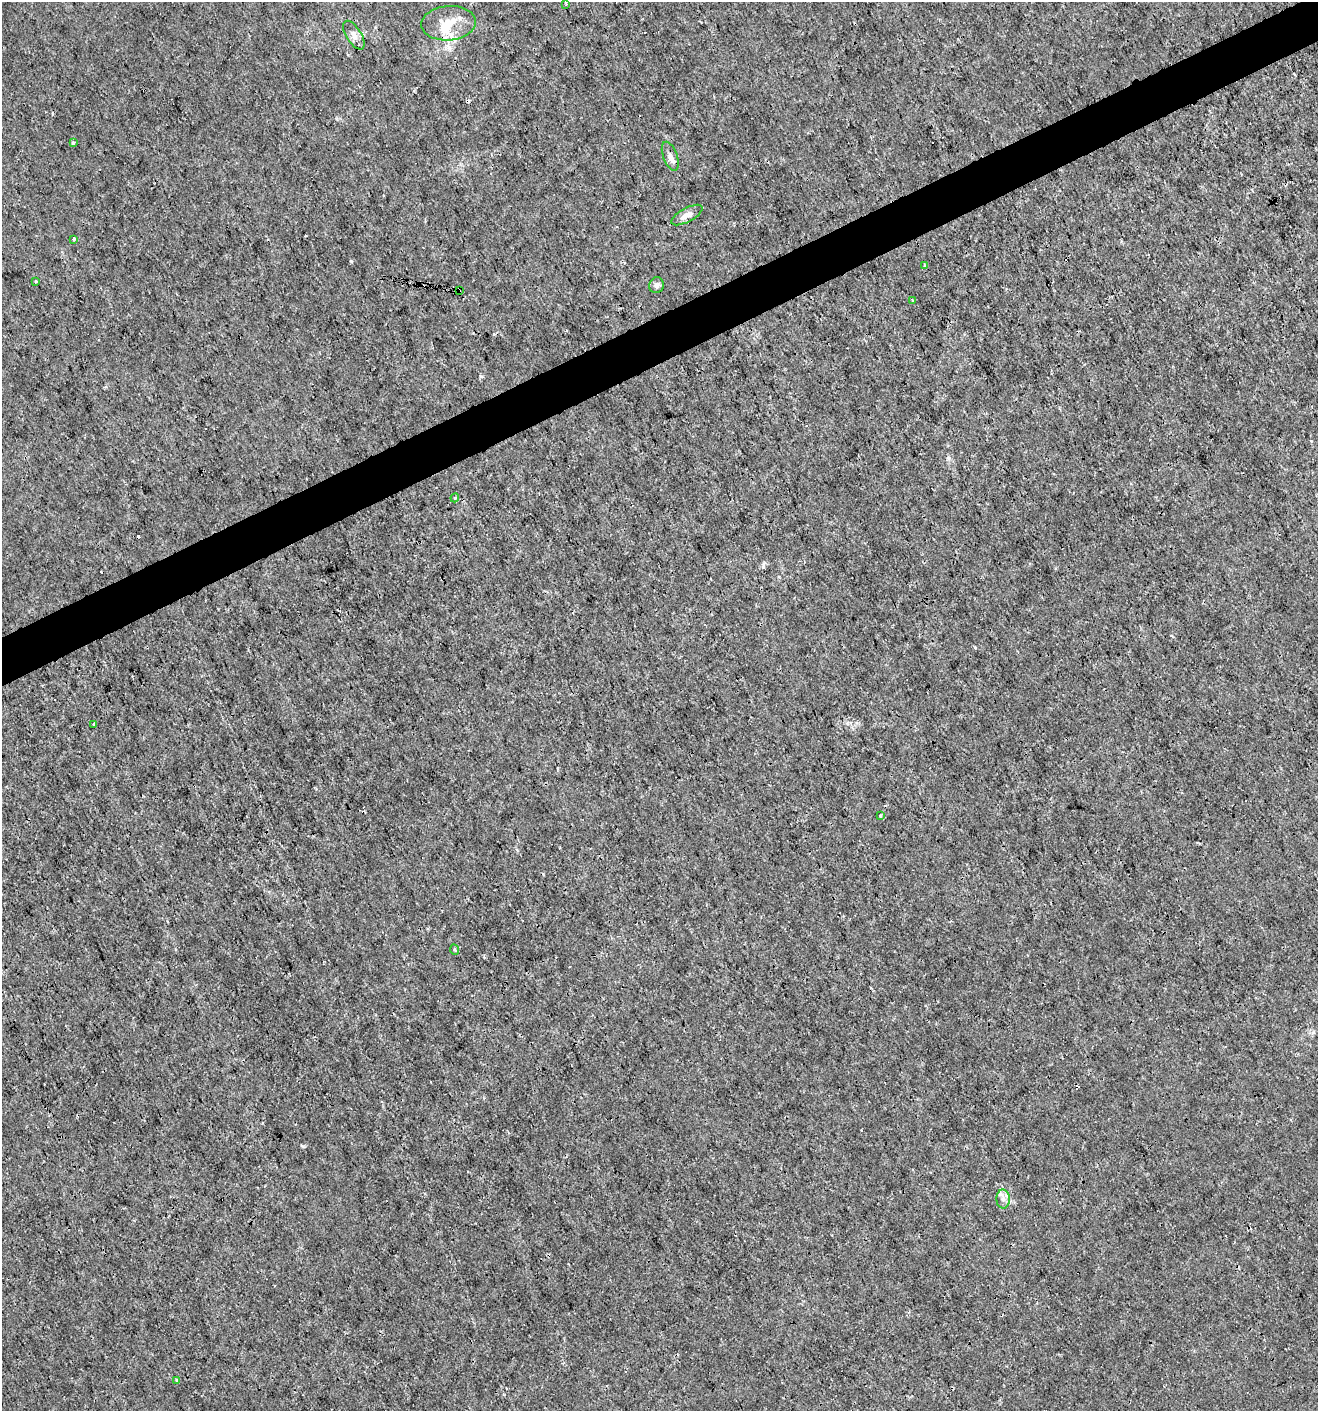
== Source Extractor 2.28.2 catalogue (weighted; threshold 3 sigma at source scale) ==
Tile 10 of 4 x 4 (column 2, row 3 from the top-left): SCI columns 1405-2720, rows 1412-2820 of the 5499 x 5638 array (HDU 1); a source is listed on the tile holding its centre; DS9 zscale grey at full resolution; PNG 1320 x 1413 px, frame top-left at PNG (2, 2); each listed source drawn as its Kron ellipse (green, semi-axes under 4 px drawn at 4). Shown black and unused: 4% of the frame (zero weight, under 3 of 4 exposures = <1% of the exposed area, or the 3 px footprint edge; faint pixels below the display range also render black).
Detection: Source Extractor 2.28.2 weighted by HDU 2 'WHT'; one run over the whole footprint, this tile lists its part. Background 4.62e-04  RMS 9.4e-04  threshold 0.00424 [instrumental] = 3 sigma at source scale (4.5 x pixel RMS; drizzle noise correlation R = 1.50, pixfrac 1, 0.0396/0.0396 arcsec/px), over >= 5 px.
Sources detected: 25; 1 inside a brighter object's white glare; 6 cosmic-ray / hot-pixel residue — neither listed nor drawn; the other 18 listed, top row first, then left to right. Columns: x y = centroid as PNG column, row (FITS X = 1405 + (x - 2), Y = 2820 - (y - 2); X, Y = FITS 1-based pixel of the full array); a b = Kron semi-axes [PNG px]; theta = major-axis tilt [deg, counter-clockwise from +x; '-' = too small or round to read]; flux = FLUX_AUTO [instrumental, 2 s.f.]
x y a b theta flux
566 4 4 3 - 0.11
449 23 27 17 4 2.4
354 35 16 7 -58 0.59
73 143 3 3 - 0.2
670 156 15 7 -69 0.5
687 215 17 7 28 0.64
73 239 3 3 - 0.58
925 265 4 3 - 0.15
35 281 4 3 - 0.13
656 285 8 7 - 0.3
459 291 3 3 - 0.14
912 301 3 2 - 0.081
455 498 4 4 - 0.1
94 724 4 3 - 0.14
880 816 3 3 - 0.12
455 950 5 3 - 0.1
1003 1199 9 6 -89 0.45
177 1380 3 3 - 0.13
Overlapping masked pixels (flux is a lower limit): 1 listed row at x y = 459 291
Unlisted compact peaks at least as high as the median listed source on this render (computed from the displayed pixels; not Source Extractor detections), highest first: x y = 303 1146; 351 261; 481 376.